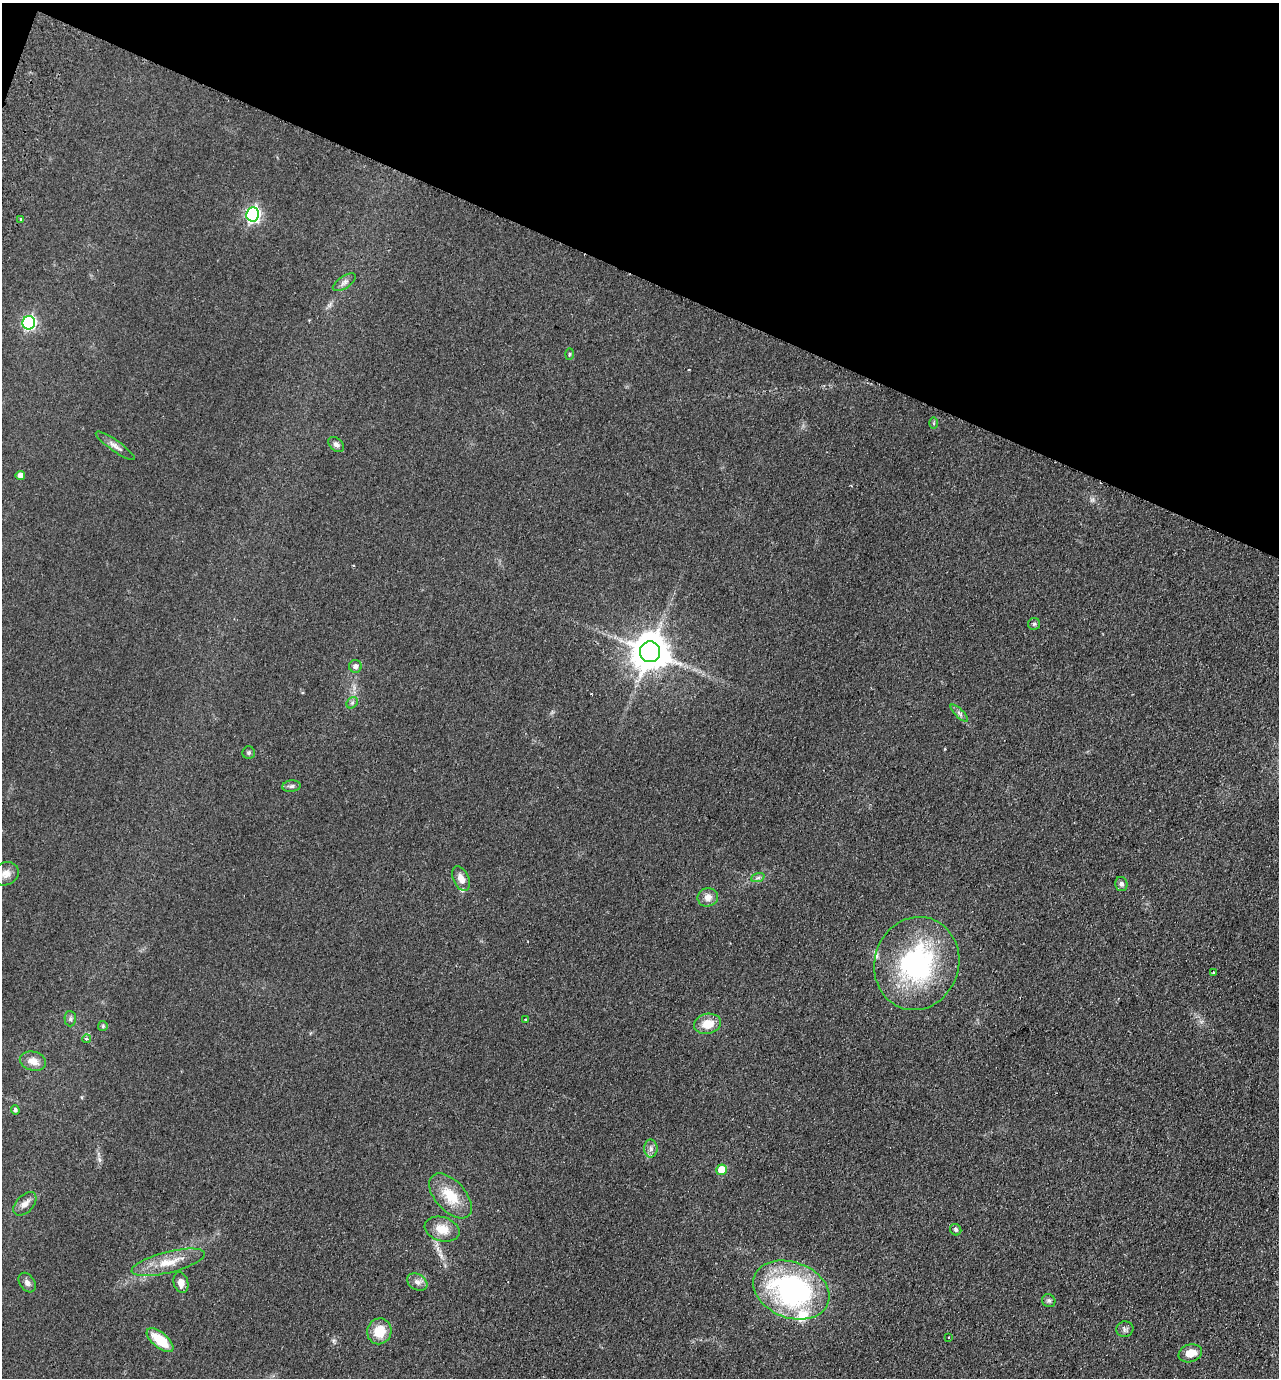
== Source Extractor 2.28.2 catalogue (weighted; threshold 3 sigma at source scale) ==
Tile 2 of 4 x 4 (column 2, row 1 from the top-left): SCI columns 1603-2879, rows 4151-5526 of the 5626 x 5551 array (HDU 1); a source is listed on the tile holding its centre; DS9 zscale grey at full resolution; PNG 1281 x 1380 px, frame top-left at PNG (2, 3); each listed source drawn as its Kron ellipse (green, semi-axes under 4 px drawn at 4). Shown black and unused: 20% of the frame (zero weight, under 2 of 3 exposures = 3% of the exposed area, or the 3 px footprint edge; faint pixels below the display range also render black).
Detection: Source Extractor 2.28.2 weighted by HDU 2 'WHT'; one run over the whole footprint, this tile lists its part. Background 0.0879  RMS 0.0099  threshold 0.0443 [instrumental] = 3 sigma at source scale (4.5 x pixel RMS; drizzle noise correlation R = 1.50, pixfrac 1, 0.05/0.05 arcsec/px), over >= 5 px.
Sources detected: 51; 1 cosmic-ray / hot-pixel residue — neither listed nor drawn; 3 inside a brighter listed object's ellipse — not listed separately; the other 47 listed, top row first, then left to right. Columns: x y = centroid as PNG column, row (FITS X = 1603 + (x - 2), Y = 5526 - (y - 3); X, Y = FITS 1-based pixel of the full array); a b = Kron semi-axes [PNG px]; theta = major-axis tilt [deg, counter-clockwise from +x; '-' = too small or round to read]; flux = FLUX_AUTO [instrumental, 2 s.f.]
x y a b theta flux
253 214 7 6 - 220
21 219 3 3 - 1
344 282 13 6 34 4.1
29 323 7 6 - 150
570 354 5 3 - 0.96
934 423 6 4 90 1.3
336 445 9 6 -42 3.4
115 446 23 5 -35 5.2
20 476 4 4 - 6.3
1034 624 6 6 - 1.6
650 652 10 10 - 2500
355 666 6 6 - 3.2
352 703 6 5 - 1.8
959 713 11 4 -44 2.8
249 753 6 6 - 1.7
291 786 9 5 7 2.7
6 874 14 11 25 7.1
758 877 7 4 20 2
461 879 13 7 -65 7.3
1121 884 7 6 - 2.7
708 897 10 9 - 6.9
917 963 47 42 72 150
1213 972 3 2 - 0.87
70 1019 8 5 -88 2.3
525 1019 3 2 - 1.3
708 1024 13 10 13 16
103 1026 5 4 - 1.4
87 1039 4 4 - 2.7
33 1061 13 9 -13 8.9
15 1110 4 4 - 2.4
651 1149 9 6 -90 3.6
722 1170 5 5 - 22
450 1196 27 15 -48 27
25 1204 14 8 46 6.5
442 1229 18 12 -17 15
956 1230 6 5 - 1.9
168 1262 38 10 14 21
417 1282 11 8 -31 4.8
27 1283 10 7 -56 3.8
181 1283 11 7 -75 7
791 1290 39 28 -21 180
1049 1301 7 6 - 2.2
1125 1329 8 7 - 2.9
379 1331 13 12 - 20
949 1337 2 2 - 0.87
160 1340 16 7 -40 27
1190 1353 12 8 17 12